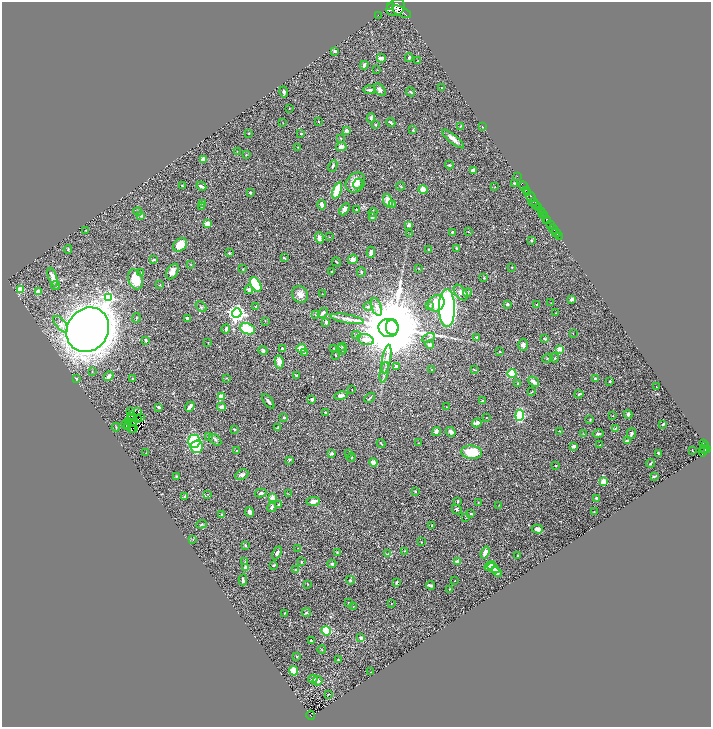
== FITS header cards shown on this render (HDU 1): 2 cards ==
NAXIS1  =                 1417
NAXIS2  =                 1449

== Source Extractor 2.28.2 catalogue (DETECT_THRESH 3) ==
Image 1417 x 1449 px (HDU 1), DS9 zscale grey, zoomed out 1/2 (1 PNG px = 2 x 2 image px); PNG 713 x 729 px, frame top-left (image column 1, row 1449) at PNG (2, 2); each listed source drawn as its Kron ellipse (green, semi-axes under 4 px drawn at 4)
Background 0.517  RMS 0.022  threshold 0.0651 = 3 sigma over >= 5 px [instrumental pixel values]
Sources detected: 350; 28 cannot appear on this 1/2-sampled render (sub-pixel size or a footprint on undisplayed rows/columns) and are neither listed nor drawn; the other 322 listed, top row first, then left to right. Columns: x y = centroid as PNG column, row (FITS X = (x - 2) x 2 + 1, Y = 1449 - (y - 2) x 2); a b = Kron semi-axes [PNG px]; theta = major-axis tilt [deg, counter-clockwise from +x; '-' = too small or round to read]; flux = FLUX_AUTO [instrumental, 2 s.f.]
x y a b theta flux
391 7 4 2 - 1100
396 8 10 7 32 6200
402 12 10 4 -26 2900
378 15 2 1 - 12
335 51 3 2 - 11
381 58 4 3 - 21
409 58 4 2 - 7.2
418 61 2 2 - 3.3
364 65 4 3 - 11
377 70 3 2 - 1.6
441 88 3 1 - 1.7
369 90 6 2 -5 7.4
380 90 7 4 -45 19
284 92 5 3 - 9.2
411 92 5 2 - 3.9
289 108 3 2 - 2.1
371 118 5 4 - 6.6
319 122 2 2 - 2.3
283 123 2 1 - 1.4
391 123 4 2 - 6.2
375 125 3 2 - 5.7
460 126 3 2 - 2.8
482 127 2 1 - 2.6
413 130 2 2 - 3.9
346 131 4 3 - 12
249 133 2 2 - 2.6
301 134 2 2 - 1.8
341 138 3 3 - 2.9
453 139 13 4 -39 26
298 147 3 2 - 2.5
341 147 5 4 - 19
237 151 2 2 - 1.5
246 155 3 2 - 2.8
204 159 4 3 - 32
449 165 4 3 - 4
333 166 6 2 64 5.8
473 170 3 2 - 13
517 176 2 1 - 28
355 183 11 9 47 50
514 183 3 2 - 3.5
358 184 5 4 - 15
182 186 4 2 - 3.8
201 186 5 2 - 12
401 186 4 2 - 2.9
495 187 3 2 - 1.5
524 187 6 2 -59 120
423 189 5 4 - 30
337 190 8 3 70 140
526 190 2 2 - 240
528 192 4 2 - 580
251 193 2 2 - 7.3
531 196 5 2 - 880
388 201 7 4 -69 34
533 202 4 2 - 250
203 203 3 3 - 4.6
392 204 4 3 - 6.8
322 205 5 3 - 23
536 205 3 1 - 170
201 207 3 3 - 5.5
538 207 4 2 - 490
344 209 7 4 59 13
356 209 3 2 - 2.1
541 211 3 2 - 210
138 212 4 3 - 4.5
373 213 5 3 - 4.6
543 214 4 1 - 180
141 215 4 3 - 9.2
544 216 3 2 - 160
372 217 3 3 - 16
546 219 4 2 - 820
548 221 3 1 - 430
208 224 4 3 - 54
409 225 4 3 - 9.5
551 225 3 2 - 300
553 229 5 1 - 720
86 230 3 2 - 1.4
452 232 4 3 - 5.4
468 232 3 2 - 2.4
556 233 4 1 - 110
410 234 2 1 - 1.1
329 237 3 2 - 1.8
559 237 2 1 - 66
319 238 6 4 -72 15
531 240 4 3 - 4.1
180 245 8 5 41 60
456 248 3 2 - 4.6
68 249 4 3 - 3.8
428 249 2 2 - 3.7
371 252 5 4 - 11
229 253 4 3 - 2.9
284 258 3 2 - 3.2
353 259 5 4 - 17
154 260 4 2 - 7.8
336 262 5 2 - 3.3
190 264 3 2 - 1.8
512 267 2 2 - 1.8
243 269 3 2 - 2
419 269 2 2 - 1.6
332 271 4 2 - 3.4
172 272 8 5 59 22
361 272 5 2 - 4.7
141 273 4 3 - 5.8
53 277 10 4 -71 24
484 278 3 3 - 2.7
135 279 10 7 -68 87
256 284 8 4 -61 160
160 285 3 2 - 1.8
56 286 4 3 - 5.6
20 289 4 3 - 70
249 290 4 4 - 9.6
38 292 4 4 - 30
461 293 9 5 -51 17
467 293 4 4 - 5.6
300 294 8 7 - 26
322 294 2 1 - 1
109 298 4 4 - 410
572 299 4 3 - 11
436 303 9 7 47 83
551 303 2 1 - 0.93
507 304 3 2 - 7.7
537 304 4 3 - 3.1
430 306 4 3 - 5.5
201 307 6 2 -46 4.1
255 307 3 3 - 4.5
368 307 4 3 - 6.5
376 307 9 5 -70 19
447 308 19 8 -89 1400
237 313 5 4 - 1600
323 313 6 3 45 13
555 313 3 2 - 1.9
316 315 3 3 - 4.5
136 318 5 2 - 4.2
187 318 3 2 - 8.6
347 319 16 4 -10 22
265 321 3 2 - 2
326 322 3 3 - 10
61 324 10 5 -52 20
392 327 8 6 -89 65000
388 328 10 9 - 11000
226 329 5 3 - 11
248 329 8 5 -22 120
88 330 23 20 55 7400
573 333 2 1 - 1.8
356 335 4 3 - 4.2
477 337 2 2 - 7.5
428 338 7 2 25 3.7
544 339 3 3 - 3.3
146 340 3 2 - 7.1
366 340 8 5 -18 36
208 343 2 2 - 1.4
430 345 4 3 - 7.1
523 345 6 4 -89 12
342 346 3 3 - 2.7
334 348 2 2 - 2.4
282 349 3 3 - 7.3
301 349 4 4 - 39
559 349 2 2 - 66
263 350 5 4 - 6.8
342 350 5 3 - 4.1
500 351 2 2 - 1.9
304 352 2 2 - 18
336 355 3 2 - 2.5
547 358 5 3 - 4.4
555 358 5 2 - 2.5
386 359 14 4 80 26
279 362 6 4 -80 38
396 366 3 2 - 7
474 369 3 2 - 2.1
432 370 3 2 - 4.3
92 371 3 2 - 2.6
384 372 10 4 78 12
512 373 4 4 - 140
109 376 5 3 - 17
296 376 2 2 - 3.9
133 378 3 3 - 3.7
226 378 3 2 - 2
76 379 4 3 - 4
596 379 3 2 - 13
610 381 3 2 - 3.2
534 382 6 3 -39 18
517 384 3 2 - 3.7
656 386 2 1 - 1.1
352 389 2 1 - 1.4
532 392 4 2 - 2.5
579 394 4 3 - 6.1
341 396 6 3 13 13
221 397 4 4 - 36
370 398 6 2 40 5.1
312 399 3 3 - 15
268 401 8 3 -53 8.7
482 401 4 3 - 5.2
159 407 4 2 - 8.7
190 407 5 2 - 23
222 407 4 4 - 12
446 407 2 1 - 1
131 411 2 1 - 2
138 411 2 1 - 3.3
326 413 3 2 - 8
520 415 5 4 - 200
628 415 4 3 - 9.2
131 416 2 1 - 4
613 416 2 2 - 1.9
140 417 3 1 - 1.6
486 417 2 2 - 1.3
130 418 2 2 - 0.076
137 418 3 1 - 0.45
284 418 2 2 - 6.4
590 420 3 2 - 3
128 422 2 1 - 0.82
133 423 3 1 - 0.19
477 423 5 3 - 16
663 424 2 2 - 9.1
126 425 2 1 - 1.7
116 427 4 2 - 2.7
127 427 2 1 - 640
131 428 2 1 - 2.1
134 428 2 1 - 0.49
278 428 3 3 - 4.3
615 428 3 2 - 2.7
234 429 3 3 - 5.2
560 431 3 2 - 3.2
436 432 4 2 - 21
451 432 5 3 - 13
584 434 3 2 - 1.5
598 434 5 2 - 6.2
631 434 5 3 - 8.8
209 437 3 2 - 2.7
215 440 7 4 -42 8.8
194 441 6 6 - 190
628 441 3 2 - 13
381 443 4 2 - 3.9
419 443 2 2 - 1.9
703 443 4 2 - 140
600 445 3 2 - 1.6
574 446 4 3 - 9.7
705 446 2 1 - 76
197 447 6 6 - 150
692 450 2 1 - 1.9
704 450 2 1 - 110
707 450 4 2 - 400
237 451 3 2 - 2
703 451 5 3 - 490
472 452 10 6 -5 100
146 453 3 2 - 1.9
331 453 4 3 - 7.9
349 453 3 3 - 3.1
658 453 3 2 - 4
351 457 4 2 - 3.1
289 460 4 3 - 4.9
373 462 4 4 - 26
651 463 4 2 - 4.5
555 466 3 2 - 2.1
242 475 7 4 26 15
176 476 2 2 - 1.9
654 476 4 2 - 4.5
603 482 4 3 - 91
415 491 3 2 - 2.9
261 493 6 3 15 8.2
207 494 2 2 - 1.4
289 494 3 2 - 1.9
185 496 4 3 - 4.3
272 498 2 2 - 85
596 498 3 2 - 6.5
313 501 7 4 3 23
458 501 4 3 - 3.8
478 502 3 2 - 2.2
279 505 3 2 - 2.8
499 505 2 2 - 1.4
272 507 5 3 - 6.8
457 509 5 4 - 5.9
250 512 5 3 - 16
594 512 3 2 - 1.5
471 514 3 2 - 3.5
222 515 3 3 - 5.5
466 518 2 2 - 1.2
201 524 5 3 - 3.8
432 526 3 3 - 3.1
537 529 5 4 - 13
193 539 3 2 - 1.9
421 542 3 2 - 1.7
245 545 3 2 - 4.3
298 548 2 2 - 1.4
404 551 3 3 - 2.8
337 552 3 2 - 2.9
277 553 7 4 63 14
485 553 6 3 71 21
387 554 4 3 - 3.7
518 556 2 2 - 5.3
245 562 3 2 - 3.4
301 562 2 2 - 4.3
457 562 2 2 - 53
332 564 4 3 - 7.3
273 565 4 3 - 5
490 566 6 4 33 37
246 568 3 2 - 39
493 568 6 4 -34 26
295 570 4 3 - 4.3
497 572 6 3 -45 7.2
243 580 5 2 - 7.5
350 580 4 3 - 4.3
454 581 2 1 - 1.2
396 582 3 2 - 4.3
308 584 3 2 - 1.6
430 585 4 2 - 11
449 589 2 2 - 2
349 603 2 2 - 1.4
391 603 2 2 - 1.5
353 607 2 2 - 1.4
306 612 5 4 - 5.5
285 613 3 2 - 2.6
326 631 5 4 - 130
361 638 3 3 - 14
311 640 2 2 - 4.9
322 650 4 2 - 2.4
297 656 3 2 - 2.5
338 660 3 3 - 3.3
294 671 5 4 - 83
371 672 2 2 - 1.3
313 679 5 3 - 8.4
317 681 5 4 - 16
328 694 2 2 - 2.3
311 715 4 3 - 130
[28 sub-pixel or undisplayed-footprint detections neither listed nor drawn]